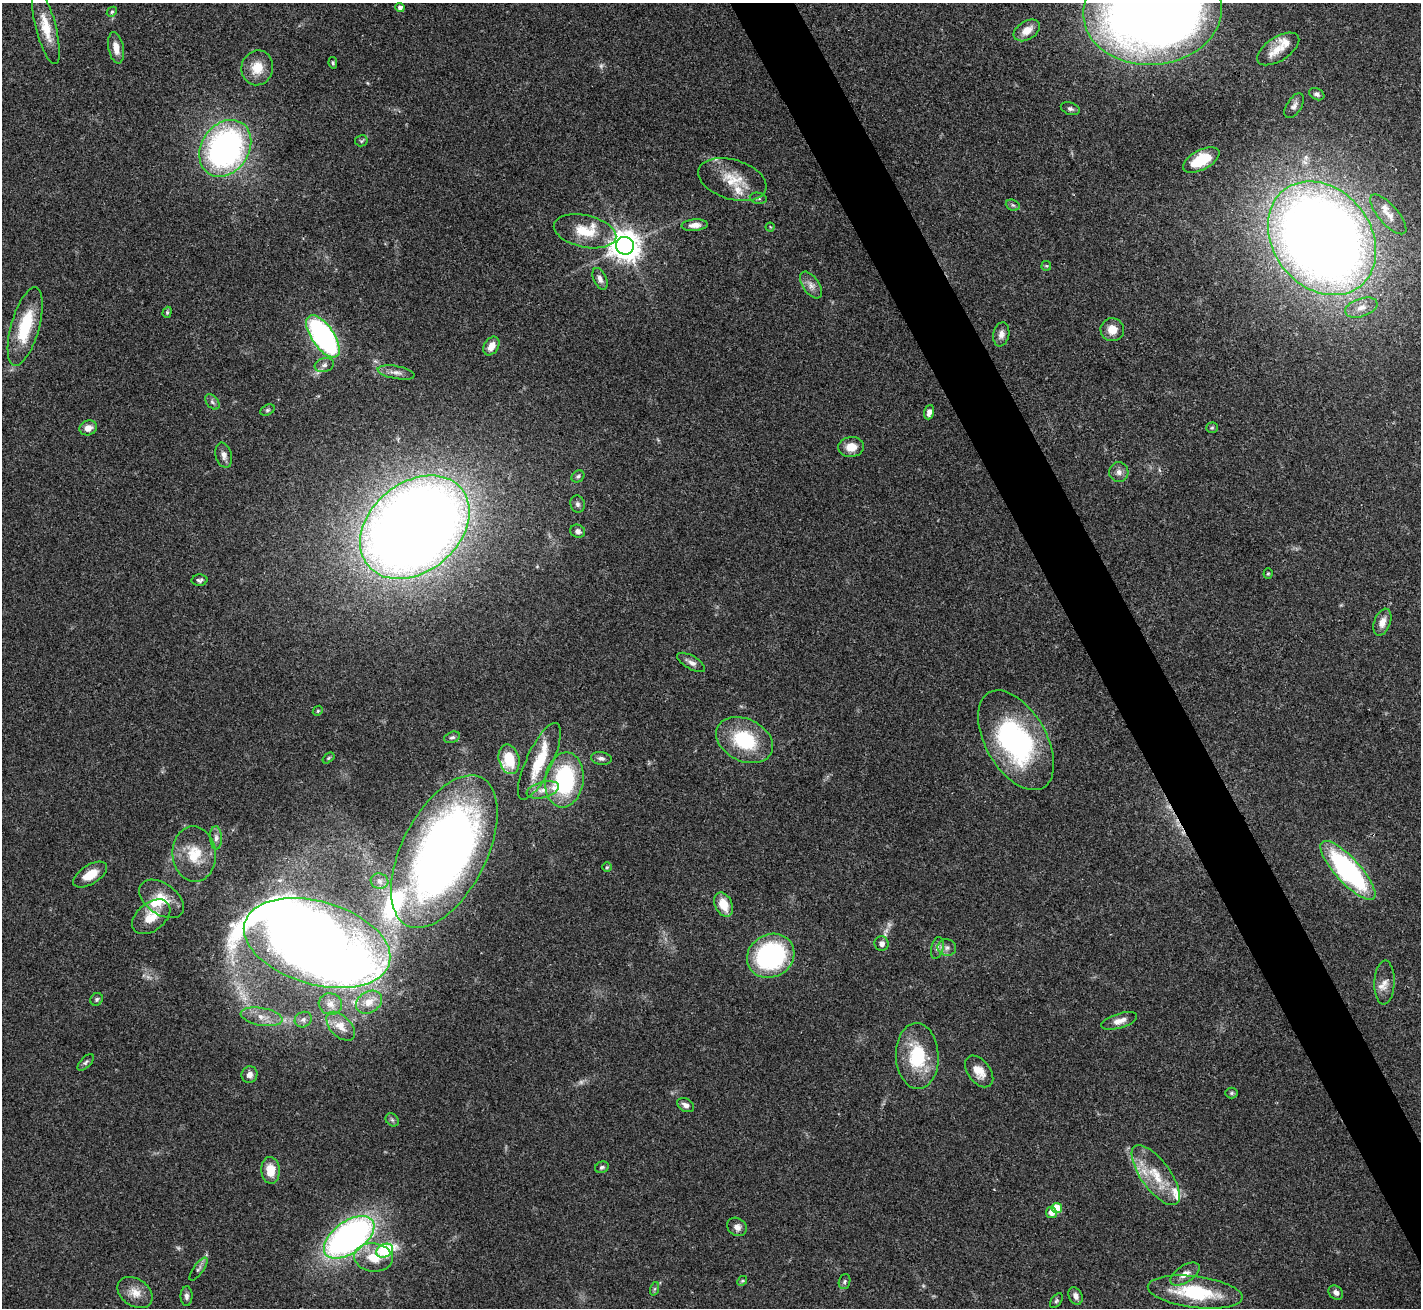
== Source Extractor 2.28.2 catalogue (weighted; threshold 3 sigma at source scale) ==
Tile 6 of 4 x 4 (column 2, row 2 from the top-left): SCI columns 1422-2840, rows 2769-4074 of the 5679 x 5670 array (HDU 1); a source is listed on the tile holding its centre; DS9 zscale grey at full resolution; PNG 1423 x 1310 px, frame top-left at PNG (2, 3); each listed source drawn as its Kron ellipse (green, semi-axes under 4 px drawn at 4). Shown black and unused: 4% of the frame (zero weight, under 3 of 4 exposures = <1% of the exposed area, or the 3 px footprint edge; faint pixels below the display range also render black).
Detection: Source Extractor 2.28.2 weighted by HDU 2 'WHT'; one run over the whole footprint, this tile lists its part. Background 0.0648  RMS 0.0052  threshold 0.0234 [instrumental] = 3 sigma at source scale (4.5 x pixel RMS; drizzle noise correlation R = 1.50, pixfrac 1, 0.05/0.05 arcsec/px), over >= 5 px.
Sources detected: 133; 5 too faint to see at this stretch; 3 inside a brighter object's white glare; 2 cosmic-ray / hot-pixel residue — neither listed nor drawn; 11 inside a brighter listed object's ellipse — not listed separately; the other 112 listed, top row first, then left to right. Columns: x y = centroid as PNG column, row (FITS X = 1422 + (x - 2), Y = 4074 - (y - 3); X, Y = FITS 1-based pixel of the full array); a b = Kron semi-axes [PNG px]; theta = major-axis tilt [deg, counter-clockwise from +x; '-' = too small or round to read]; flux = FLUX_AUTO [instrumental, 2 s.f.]
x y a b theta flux
400 8 4 4 - 2.1
1152 11 69 53 5 800
112 12 5 4 - 0.85
46 27 38 10 -75 12
1027 30 14 9 32 6.2
116 48 16 7 -79 5.5
1278 49 24 12 33 8.9
333 63 6 4 -81 0.82
257 68 17 16 - 9.8
1317 94 8 5 -27 1.4
1294 106 14 7 58 2.4
1070 109 10 6 -20 1.6
361 141 6 5 - 0.81
225 148 30 24 56 160
1201 160 20 10 27 17
732 180 35 19 -17 16
758 198 8 5 -11 1.2
1013 205 7 5 -21 1
1388 214 25 9 -49 6.4
695 225 13 6 4 3.9
770 227 4 4 - 0.56
585 231 32 16 -12 15
1322 238 61 49 -52 900
625 246 9 9 - 820
1046 266 5 5 - 0.64
600 279 11 6 -65 2.5
811 285 15 8 -55 3.6
1361 308 17 9 19 5.4
167 312 6 4 71 0.71
25 327 40 14 74 27
1112 330 11 11 - 6.4
1001 334 12 8 80 3
323 336 24 11 -55 120
491 346 10 7 58 5.3
324 365 10 6 15 1.9
396 372 19 6 -11 3.3
212 402 9 6 -51 1.4
267 410 7 5 27 0.92
929 412 7 5 73 3.5
88 428 9 7 20 3.9
1212 428 6 5 - 0.86
851 447 13 10 5 6.3
224 455 13 8 -74 2.8
1119 472 10 9 - 2.7
578 476 7 5 39 1.1
578 504 9 7 -74 1.4
415 527 61 44 40 1100
578 531 7 6 - 2.2
1268 574 5 4 - 0.64
199 580 8 5 3 1.3
1382 622 14 8 70 4.6
691 662 15 6 -30 2.9
318 711 5 4 - 0.65
452 737 8 5 19 1.2
744 740 30 21 -26 32
1016 740 55 30 -60 100
328 758 7 4 37 0.78
601 758 10 6 -8 1.9
509 759 15 10 -76 20
539 761 42 13 65 20
564 780 28 19 82 57
543 790 16 8 14 4.6
216 838 11 6 -87 2.4
444 851 83 42 63 440
194 854 28 21 -85 16
607 867 5 5 - 0.73
1348 870 38 12 -48 96
90 875 19 9 31 8.4
380 881 9 7 -17 2.4
162 899 25 15 -36 12
724 905 13 8 -66 9.9
151 917 22 14 39 11
317 943 75 41 -16 640
882 944 7 7 - 2.4
937 948 11 6 76 1.9
947 948 9 8 - 2.5
771 956 24 21 29 81
1385 982 22 10 88 5
97 999 7 6 - 1.3
369 1002 14 10 32 5.7
330 1004 12 10 -18 3.8
262 1017 21 9 -10 6.7
303 1020 9 7 28 1.8
1119 1021 18 7 17 4.4
341 1026 17 10 -45 5.3
917 1056 33 21 -87 29
86 1062 10 5 45 1.3
979 1071 18 11 -52 6.8
249 1075 8 8 - 2.8
1232 1093 6 5 - 1
686 1105 9 6 -30 2.6
392 1120 7 5 -45 1.1
602 1167 7 5 24 1.2
270 1170 13 9 -86 8.8
1156 1175 35 14 -54 18
1057 1208 5 5 - 16
1051 1212 5 5 - 4.1
737 1227 10 8 -35 3.1
349 1237 29 15 36 220
385 1251 9 6 23 48
373 1257 19 14 -7 12
198 1269 13 5 54 1.6
1185 1274 16 8 33 4.7
742 1281 5 4 - 0.64
845 1281 8 5 73 1.1
654 1289 7 4 71 0.92
1195 1292 48 15 -7 37
135 1293 19 13 -36 6.9
1336 1293 8 6 -40 2.1
186 1296 10 6 -89 1.7
1075 1296 9 6 -65 2.7
1056 1301 8 5 53 0.99
Isophote crosses this tile's border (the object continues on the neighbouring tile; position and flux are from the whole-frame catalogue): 1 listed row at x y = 1152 11